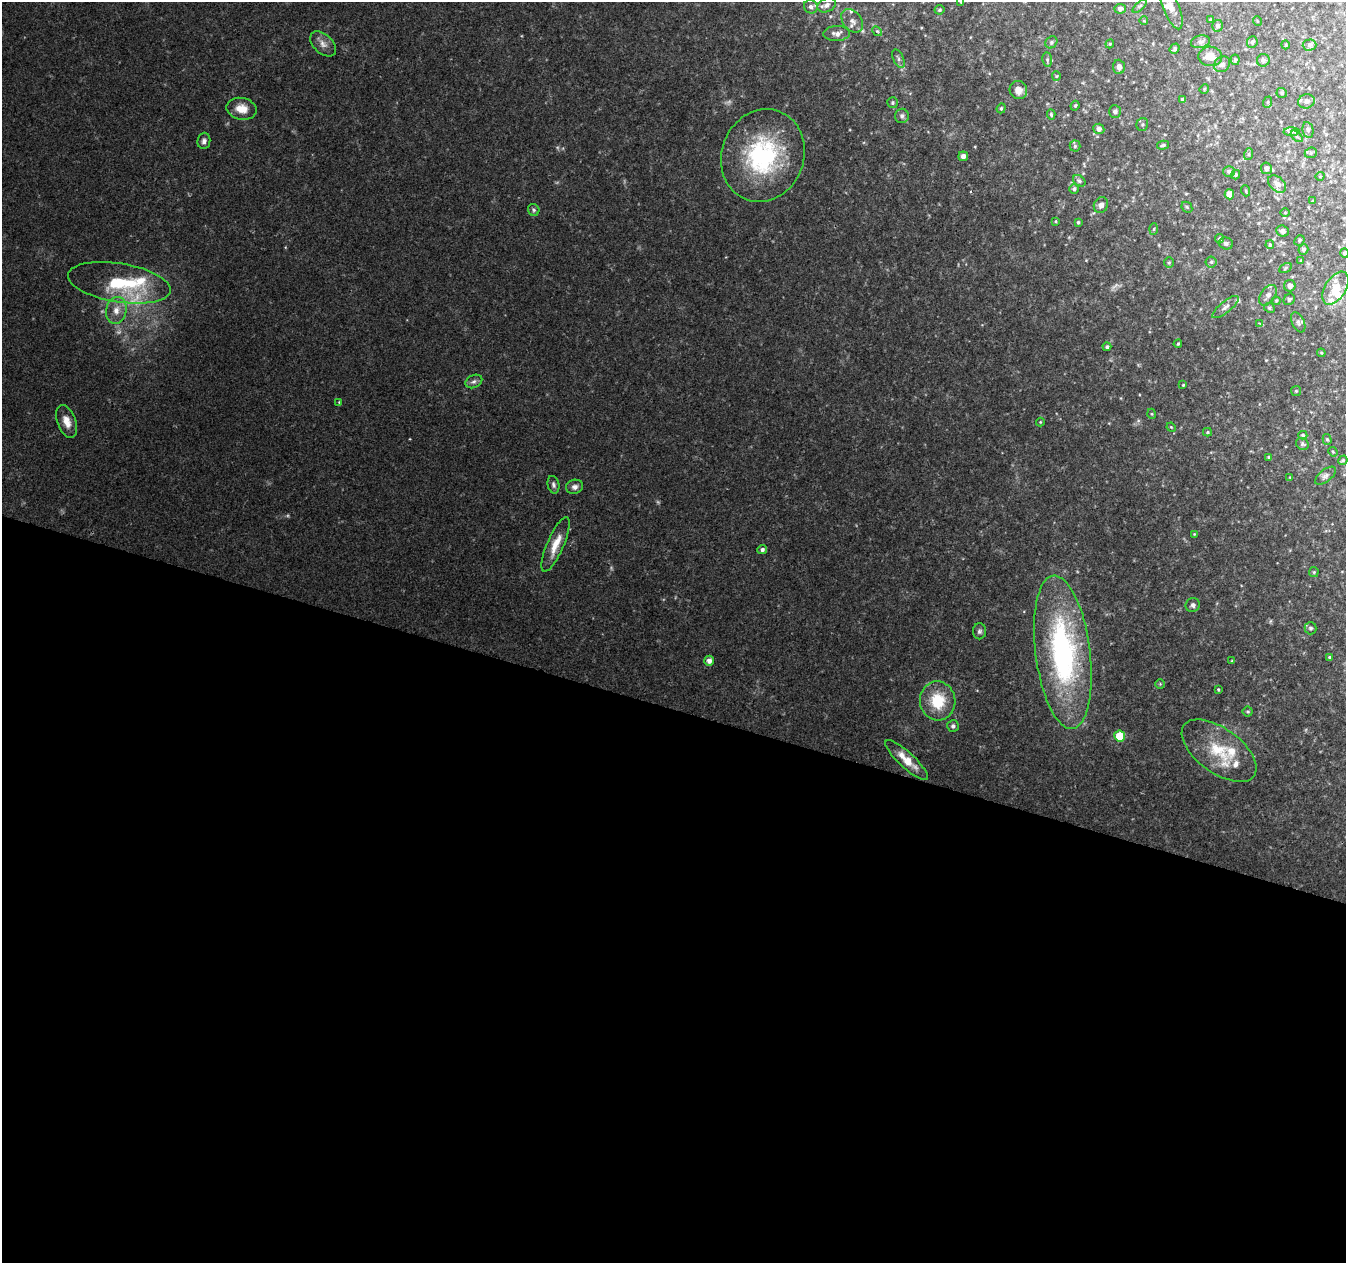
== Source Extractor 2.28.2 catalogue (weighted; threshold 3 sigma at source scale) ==
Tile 14 of 4 x 4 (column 2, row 4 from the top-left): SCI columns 1351-2694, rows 280-1540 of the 5382 x 5538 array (HDU 1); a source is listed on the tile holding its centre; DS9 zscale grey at full resolution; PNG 1348 x 1265 px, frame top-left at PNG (2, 2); each listed source drawn as its Kron ellipse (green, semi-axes under 4 px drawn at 4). Shown black and unused: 44% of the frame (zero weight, under 2 of 3 exposures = <1% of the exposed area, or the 3 px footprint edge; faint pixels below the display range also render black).
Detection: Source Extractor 2.28.2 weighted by HDU 2 'WHT'; one run over the whole footprint, this tile lists its part. Background 0.0592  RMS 0.0067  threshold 0.0301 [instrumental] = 3 sigma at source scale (4.5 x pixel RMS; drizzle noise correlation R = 1.50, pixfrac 1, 0.0396/0.0396 arcsec/px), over >= 5 px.
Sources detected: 149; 5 too faint to see at this stretch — neither listed nor drawn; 9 inside a brighter listed object's ellipse — not listed separately; the other 135 listed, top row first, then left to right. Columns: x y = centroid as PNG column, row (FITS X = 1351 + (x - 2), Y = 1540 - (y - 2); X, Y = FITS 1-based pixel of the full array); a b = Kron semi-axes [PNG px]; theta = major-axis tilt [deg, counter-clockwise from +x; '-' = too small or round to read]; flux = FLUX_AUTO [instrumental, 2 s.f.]
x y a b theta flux
961 2 4 4 - 0.72
827 5 9 6 25 3.6
1140 6 9 3 45 1.1
811 7 7 6 - 2.3
1171 8 23 8 -68 5.9
1120 9 5 5 - 2.6
940 10 5 5 - 1.2
1211 20 3 3 - 0.89
852 21 13 9 -54 4.5
1144 21 4 3 - 0.47
1257 21 5 3 - 0.52
1217 26 6 5 - 2.1
877 31 5 4 - 0.98
837 33 13 7 2 4.5
1051 42 6 5 - 1.2
1200 42 9 6 12 2.1
1252 42 6 5 - 1.6
323 44 15 9 -42 4.8
1110 44 4 4 - 0.73
1286 45 4 3 - 0.6
1309 45 7 5 2 1.6
1174 49 5 4 - 1.2
1210 56 12 9 -4 6.7
898 59 10 5 -66 1.9
1047 60 7 5 -82 1.2
1235 60 5 4 - 1.1
1263 60 6 6 - 1.3
1222 64 9 7 40 2.5
1119 67 7 6 - 2.9
1056 76 4 4 - 0.75
1204 89 5 4 - 0.67
1018 90 9 8 - 5
1282 93 5 5 - 1.1
1183 100 4 3 - 1.6
1306 101 8 7 - 2.5
1268 102 6 3 72 0.74
893 103 5 5 - 1.2
1075 106 5 3 - 0.83
1001 108 5 4 - 0.93
242 109 15 11 -11 9.4
1115 111 6 6 - 1.9
1051 114 5 4 - 1.1
902 116 7 7 - 2.3
1142 124 6 6 - 1.2
1099 129 5 5 - 3.1
1308 130 8 5 -79 1.6
1291 132 8 4 1 1.5
1297 136 7 4 -44 1.3
204 141 8 6 84 2.2
1163 145 6 3 15 1.1
1075 146 5 5 - 1.3
1311 153 6 5 - 1.1
1249 154 6 4 71 1.1
763 156 47 41 69 90
963 156 5 4 - 3.5
1266 168 6 5 - 2.6
1229 171 6 5 - 1.5
1235 175 5 4 - 0.94
1320 176 4 3 - 0.5
1079 181 7 5 -37 1.5
1277 184 10 7 -42 4.6
1074 189 5 5 - 1.5
1246 191 5 3 - 0.61
1229 194 5 4 - 5.2
1313 201 3 3 - 0.57
1101 205 8 7 - 2.9
1187 207 6 5 - 0.98
534 210 6 5 - 1.3
1285 212 4 3 - 0.51
1056 221 4 3 - 0.61
1078 222 4 3 - 0.93
1154 229 6 4 87 0.82
1283 231 6 5 - 1.9
1220 239 5 4 - 1.5
1299 240 5 4 - 1
1226 243 7 6 - 1.7
1270 245 4 4 - 1
1303 249 5 5 - 1.9
1345 253 5 4 - 1.4
1301 260 4 4 - 0.62
1211 262 5 5 - 1.3
1169 263 5 5 - 0.98
1286 268 6 4 29 1.1
119 283 52 19 -9 48
1290 286 6 5 - 3.4
1335 288 18 10 58 14
1268 295 11 7 55 3.4
1289 299 6 5 - 1.3
1276 301 4 4 - 0.64
1225 307 16 5 39 3
1269 308 5 4 - 1.2
116 310 13 10 77 7.1
1298 322 11 6 -65 2.2
1260 324 4 3 - 1.2
1178 344 4 3 - 0.79
1107 347 4 4 - 1.4
1321 353 4 4 - 0.65
474 381 9 6 26 2.1
1183 385 3 3 - 0.58
1296 391 5 5 - 0.88
339 402 3 3 - 0.5
1152 414 5 3 - 0.61
67 421 17 9 -69 7.5
1040 422 4 4 - 0.66
1171 427 5 3 - 0.58
1207 432 4 3 - 0.86
1303 435 4 4 - 0.92
1327 439 5 4 - 0.94
1302 444 7 5 -36 1.3
1333 452 5 4 - 0.75
1269 457 3 3 - 0.78
1343 460 5 4 - 1
1325 476 12 6 37 2.5
1290 477 3 3 - 0.57
553 485 9 6 -78 1.9
575 487 9 7 14 2.7
1194 534 4 4 - 0.59
556 544 29 8 67 11
762 550 5 4 - 1.9
1314 572 5 4 - 0.86
1193 605 7 7 - 2.1
1311 628 6 6 - 1.6
979 631 8 6 87 1.8
1063 652 77 27 -83 160
1330 657 4 3 - 0.91
709 661 5 5 - 3.7
1232 661 3 3 - 0.6
1160 684 4 4 - 0.76
1218 690 3 3 - 0.77
938 701 19 17 -83 26
1248 712 5 5 - 1
953 726 6 6 - 2.1
1120 736 5 5 - 22
1219 751 43 22 -36 31
907 760 28 7 -43 12
Isophote crosses this tile's border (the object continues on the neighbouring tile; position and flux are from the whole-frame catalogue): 3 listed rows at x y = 961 2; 1171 8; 1345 253
Unlisted compact peaks at least as high as the median listed source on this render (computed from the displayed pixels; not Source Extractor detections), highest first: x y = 830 16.